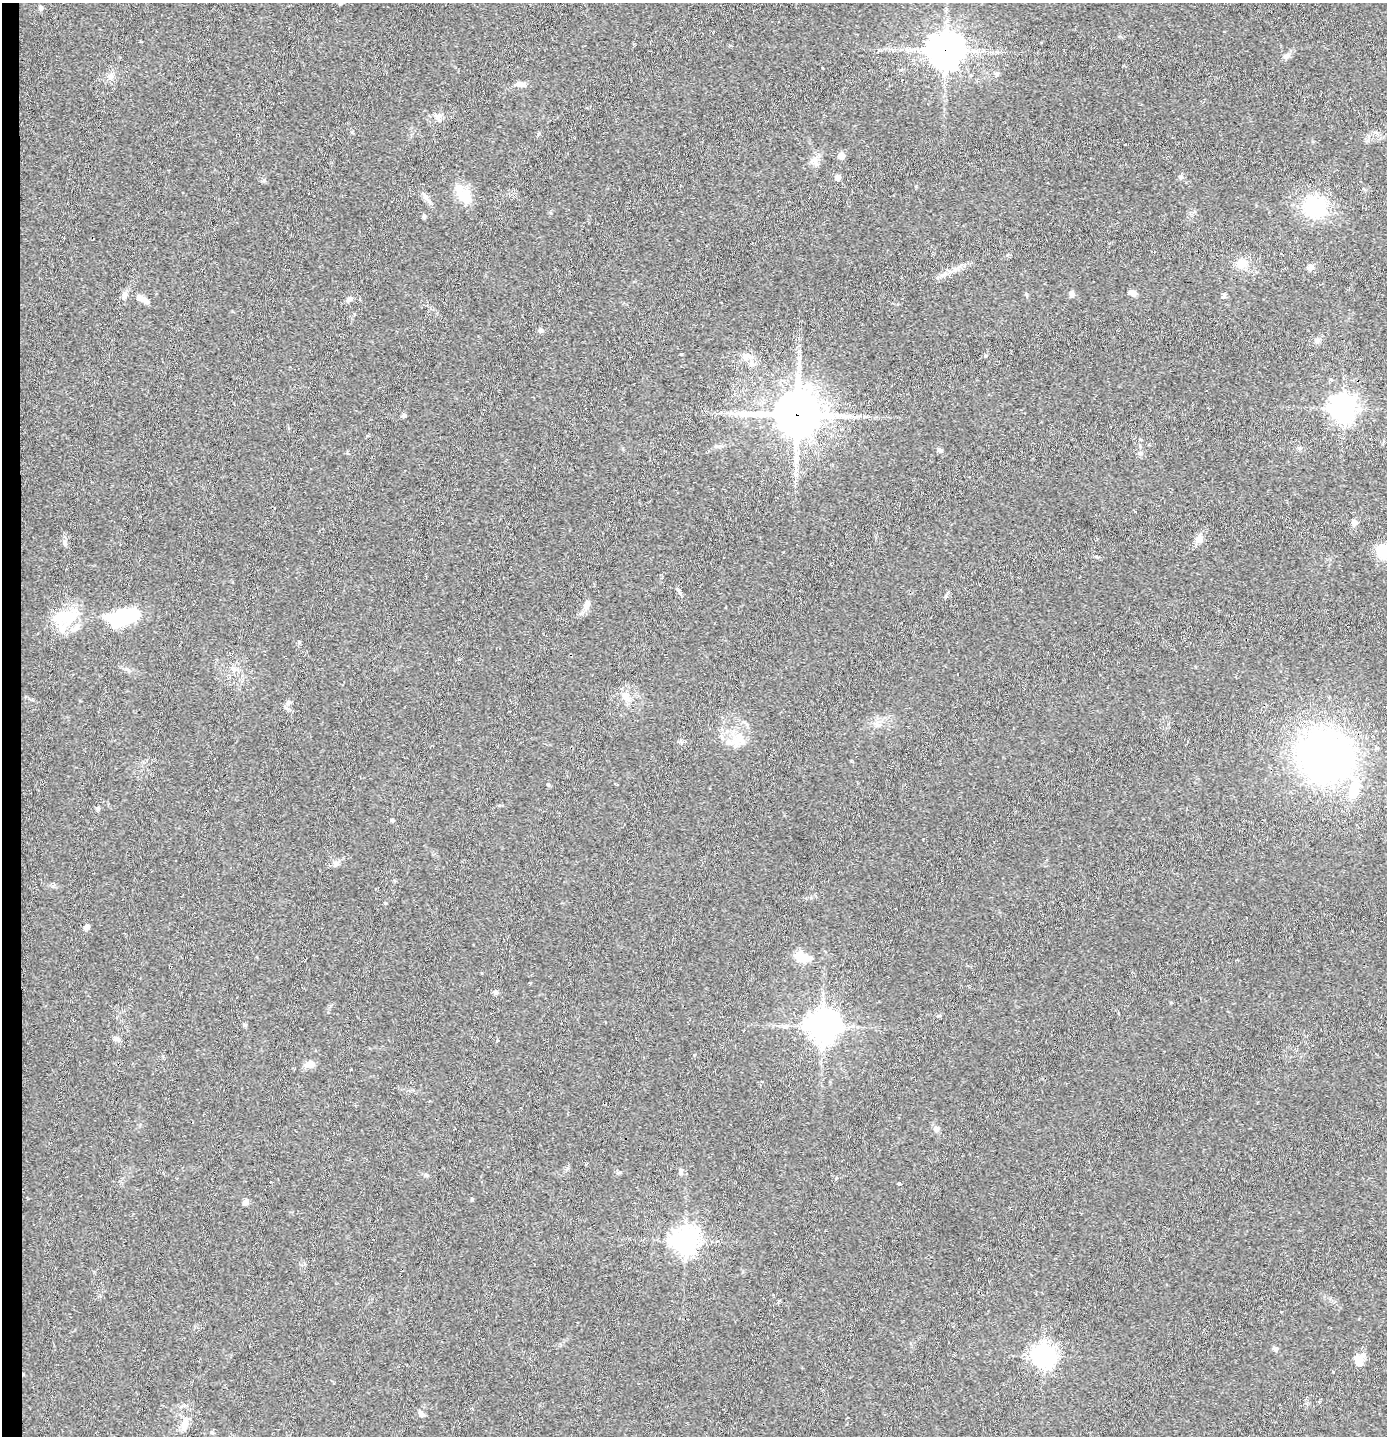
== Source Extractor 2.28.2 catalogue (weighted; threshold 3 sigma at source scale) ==
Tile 4 of 3 x 3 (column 1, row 2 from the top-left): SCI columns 82-1466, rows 1436-2869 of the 4316 x 4304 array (HDU 1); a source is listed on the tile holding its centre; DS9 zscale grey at full resolution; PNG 1389 x 1438 px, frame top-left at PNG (2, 3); no overlay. Shown black and unused: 1% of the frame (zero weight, under 2 of 3 exposures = <1% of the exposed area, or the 3 px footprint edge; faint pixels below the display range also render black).
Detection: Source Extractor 2.28.2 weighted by HDU 2 'WHT'; one run over the whole footprint, this tile lists its part. Background 0.0648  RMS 0.0076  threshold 0.034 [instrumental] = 3 sigma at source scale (4.5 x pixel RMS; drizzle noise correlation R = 1.50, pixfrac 1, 0.05/0.05 arcsec/px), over >= 5 px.
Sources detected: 76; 2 inside a brighter object's white glare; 1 long thin detection or spike segment (spike, bleed or trail) — not listed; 5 inside a brighter listed object's ellipse — not listed separately; the other 68 listed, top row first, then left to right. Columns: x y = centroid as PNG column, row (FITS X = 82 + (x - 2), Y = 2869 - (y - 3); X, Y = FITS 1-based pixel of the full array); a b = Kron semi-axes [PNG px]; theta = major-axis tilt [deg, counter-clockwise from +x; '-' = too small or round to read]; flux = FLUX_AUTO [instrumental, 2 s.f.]
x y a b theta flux
340 3 6 5 - 1.4
40 8 8 5 -83 1.5
945 50 11 11 - 1300
1286 56 9 6 27 2.3
997 73 6 4 18 1.2
110 76 10 9 - 4.1
520 84 11 7 -10 3.2
439 116 9 7 32 3.2
841 156 5 5 - 8
814 160 9 6 21 3.5
1180 177 7 6 - 1.6
837 178 5 5 - 5.2
465 196 21 15 -75 14
425 197 12 6 -53 3.2
1315 210 32 17 -3 37
424 216 5 5 - 1.4
1242 264 14 12 9 8.4
1311 267 8 6 0 3.5
1132 293 8 6 -19 3.7
1071 294 6 5 - 3.1
124 296 10 6 68 2.8
142 299 19 7 -27 7.3
348 300 8 6 57 2
540 330 6 6 - 1.9
1317 341 7 6 - 2.2
746 357 12 9 30 4.9
1331 380 5 3 - 0.97
1343 408 8 8 - 740
404 415 7 5 15 1.2
797 415 15 14 - 2600
939 450 7 5 -34 1.6
1140 453 7 6 - 1.8
1354 522 9 7 -70 2.8
1199 539 15 8 56 4.6
1385 551 20 15 -19 20
587 605 15 7 63 4.3
67 617 32 21 27 28
126 618 38 18 9 43
299 642 6 5 - 1.1
233 669 9 6 -20 2.8
626 697 15 9 -57 6.7
289 702 9 6 46 2.3
877 724 8 5 -61 2.4
737 743 12 10 -27 7.3
1326 755 35 33 -30 400
548 785 5 4 - 1.1
1354 791 28 13 74 20
98 809 5 5 - 1.2
392 820 5 4 - 1.5
86 927 7 6 - 2.7
802 957 20 10 -12 12
495 993 6 5 - 2.2
938 1016 6 4 43 1.1
244 1025 5 4 - 1.2
822 1026 10 10 - 1200
116 1039 9 6 -9 2.4
497 1040 3 3 - 1.6
310 1064 14 8 16 4.6
936 1129 7 7 - 2.8
619 1173 6 3 19 0.92
899 1184 4 3 - 0.89
245 1202 8 6 48 2.3
685 1241 8 8 - 780
1275 1349 8 5 -34 1.7
1043 1356 8 8 - 540
1359 1359 17 10 58 7.1
422 1414 9 6 -40 2.1
185 1420 14 9 69 6.3
Overlapping masked pixels (flux is a lower limit): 2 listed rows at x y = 945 50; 797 415
Isophote crosses this tile's border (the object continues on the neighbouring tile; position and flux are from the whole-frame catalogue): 2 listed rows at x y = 340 3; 1385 551
Unlisted compact peaks at least as high as the median listed source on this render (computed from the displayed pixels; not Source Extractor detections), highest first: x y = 472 1199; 335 865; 64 541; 985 356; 264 180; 385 903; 1333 1372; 681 354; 680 593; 694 1055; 426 1175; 538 134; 1026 294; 822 68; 53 886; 126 669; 946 596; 1096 556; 352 132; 354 314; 1007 255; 1171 1002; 851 761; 916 186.